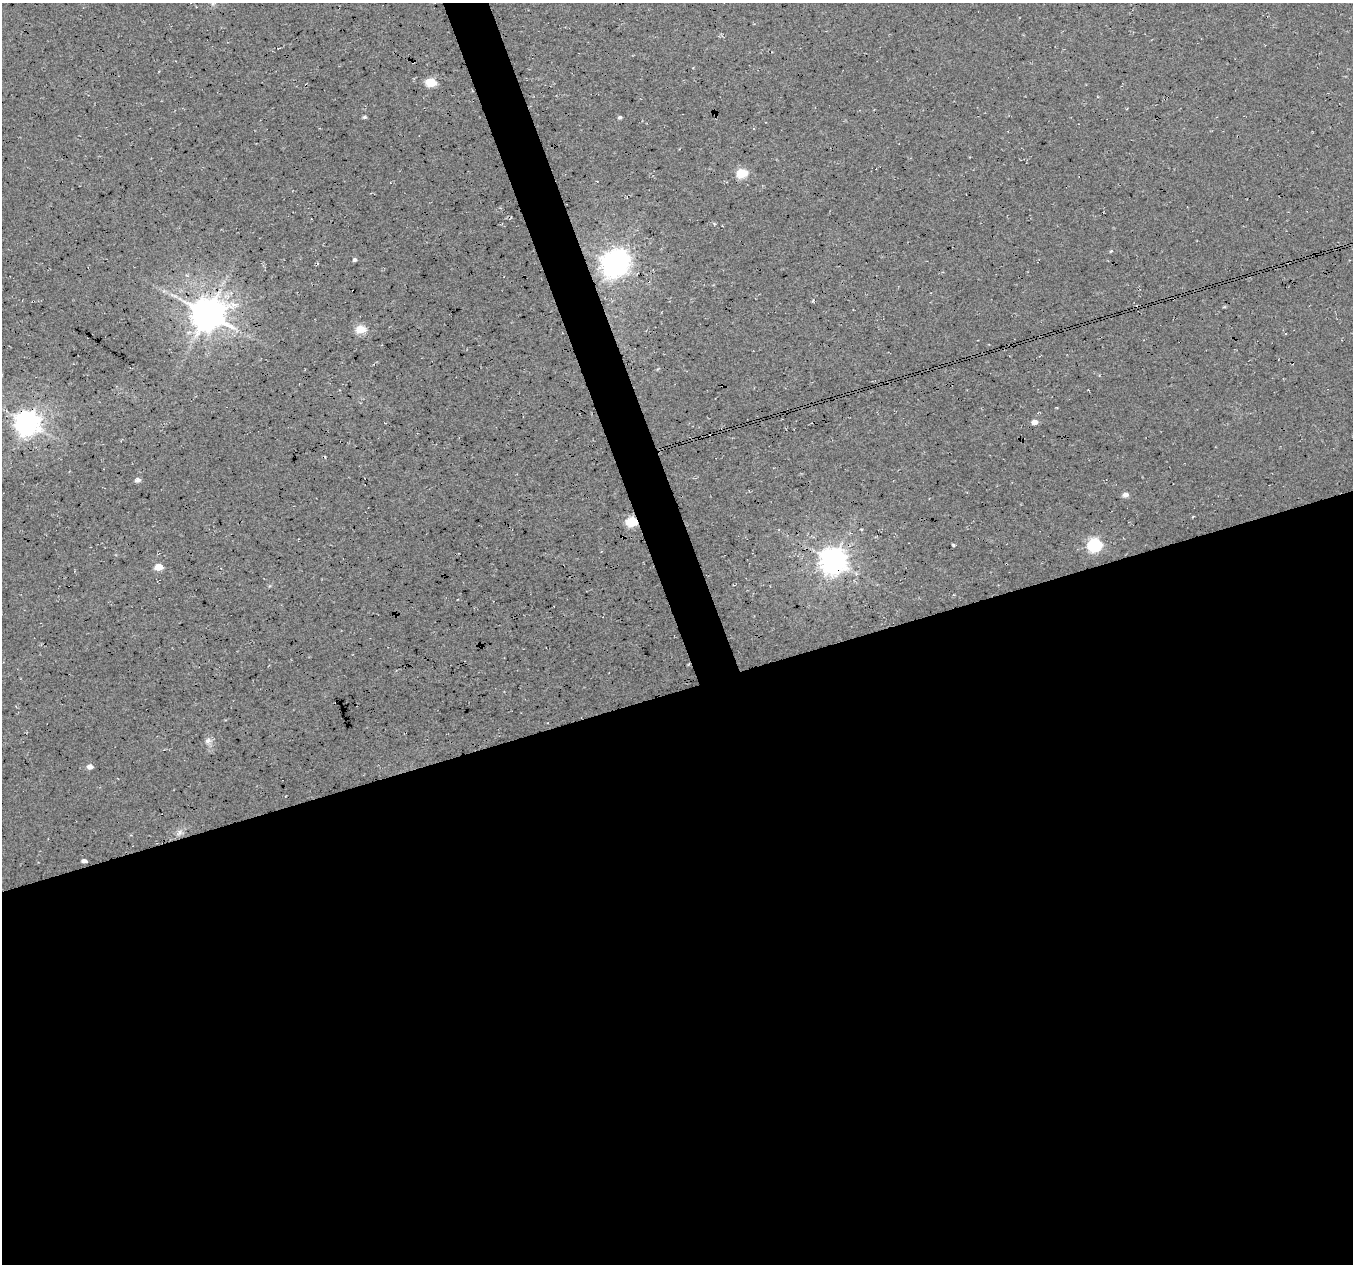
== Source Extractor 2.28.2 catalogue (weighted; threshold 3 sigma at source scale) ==
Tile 15 of 4 x 4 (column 3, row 4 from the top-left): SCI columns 2706-4056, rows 119-1380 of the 5408 x 5234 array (HDU 1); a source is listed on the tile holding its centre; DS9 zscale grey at full resolution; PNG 1355 x 1266 px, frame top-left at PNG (2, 3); no overlay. Shown black and unused: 47% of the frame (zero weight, under 3 of 4 exposures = <1% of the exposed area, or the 3 px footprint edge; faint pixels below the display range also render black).
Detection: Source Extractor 2.28.2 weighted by HDU 2 'WHT'; one run over the whole footprint, this tile lists its part. Background 0.0276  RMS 0.0063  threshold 0.0285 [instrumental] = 3 sigma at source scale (4.5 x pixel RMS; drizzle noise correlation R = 1.50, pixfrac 1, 0.0396/0.0396 arcsec/px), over >= 5 px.
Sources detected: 28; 1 inside a brighter object's white glare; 1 cosmic-ray / hot-pixel residue — not listed; the other 26 listed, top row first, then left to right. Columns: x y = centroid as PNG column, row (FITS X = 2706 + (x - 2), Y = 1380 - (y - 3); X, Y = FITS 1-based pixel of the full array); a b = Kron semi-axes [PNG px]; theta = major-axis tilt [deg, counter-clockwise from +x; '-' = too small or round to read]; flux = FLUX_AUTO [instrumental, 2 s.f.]
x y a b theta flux
213 3 9 4 54 1.7
431 82 7 5 -11 24
364 117 5 4 - 1.1
620 117 4 4 - 1.2
742 173 6 5 - 38
1111 251 5 4 - 0.57
354 260 4 4 - 1.6
612 264 8 7 - 550
1224 307 6 3 17 0.63
207 314 10 9 - 1500
360 329 6 5 - 20
1057 407 3 2 - 0.53
1035 422 5 5 - 4.7
27 423 8 8 - 650
138 480 6 5 - 1.9
1125 495 6 6 - 3
1193 516 4 3 - 0.57
632 521 6 5 - 48
953 545 3 3 - 0.95
1094 545 7 6 - 100
833 560 8 8 - 770
158 567 5 5 - 13
208 740 10 6 29 2.5
89 766 5 5 - 3.8
180 832 10 7 60 2.7
84 861 5 3 - 2.4
Overlapping masked pixels (flux is a lower limit): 4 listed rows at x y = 207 314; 27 423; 632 521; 833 560
Isophote crosses this tile's border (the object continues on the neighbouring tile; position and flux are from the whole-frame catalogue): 1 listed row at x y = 213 3